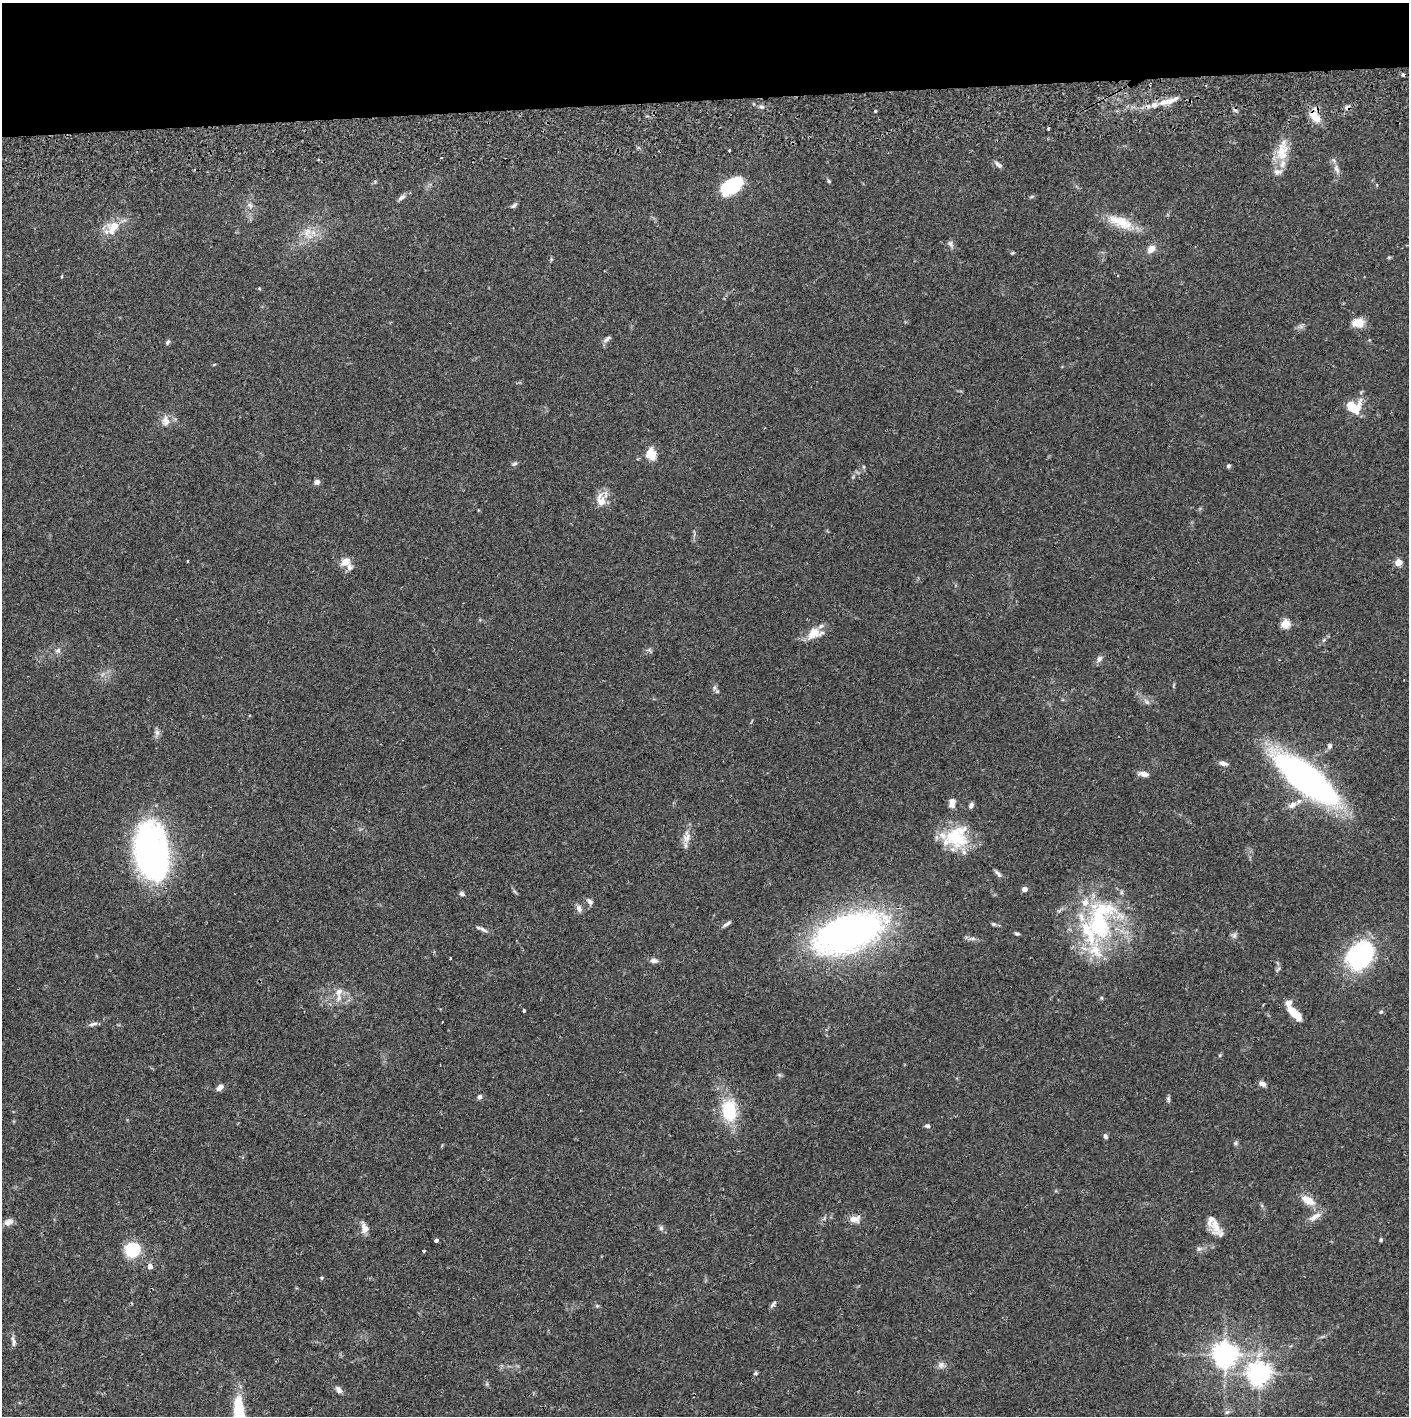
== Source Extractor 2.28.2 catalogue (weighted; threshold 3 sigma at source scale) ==
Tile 2 of 3 x 3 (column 2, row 1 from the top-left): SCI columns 1410-2816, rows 2886-4299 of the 4229 x 4357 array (HDU 1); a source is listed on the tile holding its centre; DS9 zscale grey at full resolution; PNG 1411 x 1418 px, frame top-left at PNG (2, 3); no overlay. Shown black and unused: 7% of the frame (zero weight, under 2 of 3 exposures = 3% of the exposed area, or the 3 px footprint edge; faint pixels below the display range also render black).
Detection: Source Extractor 2.28.2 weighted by HDU 2 'WHT'; one run over the whole footprint, this tile lists its part. Background 0.0681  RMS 0.0049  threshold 0.0219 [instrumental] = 3 sigma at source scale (4.5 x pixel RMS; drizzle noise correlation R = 1.50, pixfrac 1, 0.05/0.05 arcsec/px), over >= 5 px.
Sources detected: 131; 2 inside a brighter object's white glare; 4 cosmic-ray / hot-pixel residue — not listed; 13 inside a brighter listed object's ellipse — not listed separately; the other 112 listed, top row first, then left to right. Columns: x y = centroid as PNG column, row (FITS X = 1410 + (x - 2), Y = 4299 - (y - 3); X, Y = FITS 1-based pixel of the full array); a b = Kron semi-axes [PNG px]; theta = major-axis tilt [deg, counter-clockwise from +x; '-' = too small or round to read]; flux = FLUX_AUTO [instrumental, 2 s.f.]
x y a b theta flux
1169 101 34 7 16 8
762 107 7 5 -1 1.1
1347 107 7 6 - 1.7
875 111 3 3 - 0.9
1315 117 14 9 -50 7.2
729 150 3 2 - 0.6
1282 151 33 15 78 12
441 158 3 2 - 0.44
998 164 11 6 -39 1.6
1337 169 15 6 -71 2.5
828 181 6 4 -42 0.77
731 186 20 11 31 39
401 197 10 6 39 1.8
1031 197 6 4 19 0.63
250 205 9 6 -50 1.6
514 205 8 5 39 1.2
1121 222 36 13 -21 13
114 226 16 12 24 8.5
307 233 10 7 -52 3.4
950 244 10 6 -58 1.5
1151 249 10 8 44 3.7
1012 253 5 4 - 0.49
62 276 4 3 - 0.39
259 288 5 4 - 0.53
1358 323 15 10 2 5.9
1301 326 7 4 -71 0.96
607 339 12 5 36 1.5
168 342 7 4 53 0.87
1355 409 18 11 50 9.8
166 421 18 10 -88 3.9
651 454 13 11 -77 7.2
515 463 8 5 36 1
1228 466 5 5 - 0.9
864 467 5 3 - 0.59
317 482 5 5 - 2.2
601 500 17 10 -78 6.3
188 561 3 2 - 0.42
345 562 15 11 33 4.2
1398 562 5 4 - 11
1285 624 5 5 - 19
814 633 22 13 17 7
1324 640 6 4 70 0.72
58 650 8 5 20 1.3
649 650 9 5 -11 0.94
1099 659 8 6 48 2
717 691 5 5 - 0.71
1147 702 10 4 -45 1.3
157 732 9 7 -89 1.7
1330 746 7 6 - 1.3
1223 763 11 5 -14 1.8
1143 774 11 6 -12 2.9
1306 778 57 19 -38 230
952 803 12 7 71 3
971 805 7 5 62 1.5
1292 805 10 7 31 2.8
954 836 35 26 -32 23
687 837 18 11 84 4.5
151 851 47 27 -80 190
998 874 12 5 -48 1.5
1024 889 4 4 - 3.8
514 891 6 5 - 0.7
462 894 6 5 - 1.2
590 901 9 6 -46 1.7
579 909 10 7 -75 2
1100 922 64 35 76 70
727 923 11 4 36 1.5
994 924 7 5 -15 0.94
483 929 14 5 -28 1.7
849 933 66 32 21 210
1017 934 6 4 -12 0.8
1234 935 8 6 69 1.3
972 938 12 5 7 1.6
1360 955 27 21 50 66
450 958 3 3 - 0.9
654 961 10 6 -3 1.8
1278 969 8 4 45 0.76
339 992 11 8 44 3.3
524 1011 3 3 - 0.74
1381 1012 5 4 - 0.7
1296 1014 19 7 -43 8.3
93 1024 14 4 13 1.6
1262 1083 8 6 -25 2.2
220 1087 7 5 43 3.1
479 1097 6 5 - 1.2
1168 1099 9 5 -77 0.92
729 1110 19 13 -87 25
928 1126 6 5 - 1.2
1105 1136 6 4 -75 1.2
1235 1143 6 5 - 0.8
1308 1200 17 9 -32 6.6
1314 1217 18 7 31 3.9
854 1219 13 8 7 4.1
9 1222 13 8 23 2.6
1216 1227 19 11 -74 7.2
364 1228 16 9 -75 3.3
661 1228 6 6 - 1.1
436 1240 4 3 - 3.8
1381 1240 4 4 - 0.71
1199 1249 7 5 21 1.2
132 1250 11 10 - 31
424 1251 3 3 - 0.7
150 1266 5 5 - 3.2
322 1278 5 4 - 0.62
773 1304 10 5 52 1.2
597 1306 6 4 -19 0.6
13 1342 14 5 -80 1.7
1224 1354 8 8 - 400
941 1365 10 9 - 2.2
756 1373 6 5 - 0.75
1259 1374 8 8 - 320
339 1390 10 6 -51 1.9
1227 1412 7 4 44 0.96
Overlapping masked pixels (flux is a lower limit): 3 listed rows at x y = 1169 101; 1347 107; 1315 117